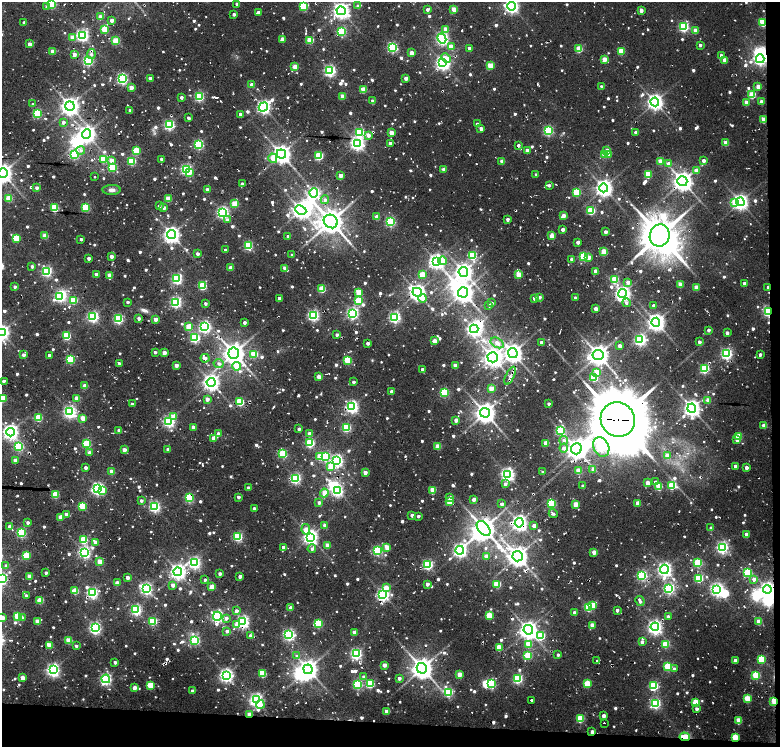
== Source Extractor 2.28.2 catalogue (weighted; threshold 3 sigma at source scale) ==
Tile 12 of 4 x 3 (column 4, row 3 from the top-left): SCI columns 4892-6447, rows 10-1499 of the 6669 x 4479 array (HDU 1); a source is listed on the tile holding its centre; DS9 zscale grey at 2 x 2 block average (1 PNG px = mean of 2 x 2 image px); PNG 782 x 749 px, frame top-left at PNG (2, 2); each listed source drawn as its Kron ellipse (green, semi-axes under 4 px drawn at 4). Shown black and unused: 5% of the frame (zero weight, under 2 of 4 exposures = <1% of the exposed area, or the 3 px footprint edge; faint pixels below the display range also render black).
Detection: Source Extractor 2.28.2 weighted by HDU 2 'WHT'; one run over the whole footprint, this tile lists its part. Background 0.0642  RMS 0.016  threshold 0.0729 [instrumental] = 3 sigma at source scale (4.5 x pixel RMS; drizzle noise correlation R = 1.50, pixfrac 1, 0.0396/0.0396 arcsec/px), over >= 5 px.
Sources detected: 1086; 2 too faint to see at this stretch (2 x 2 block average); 18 inside a brighter object's white glare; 11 cosmic-ray / hot-pixel residue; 1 long thin detection or spike segment (spike, bleed or trail) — neither listed nor drawn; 6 inside a brighter listed object's ellipse — not listed separately; of the other 1048, all 500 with FLUX_AUTO >= 13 (the completeness limit of this list) listed and drawn (548 fainter detections not listed), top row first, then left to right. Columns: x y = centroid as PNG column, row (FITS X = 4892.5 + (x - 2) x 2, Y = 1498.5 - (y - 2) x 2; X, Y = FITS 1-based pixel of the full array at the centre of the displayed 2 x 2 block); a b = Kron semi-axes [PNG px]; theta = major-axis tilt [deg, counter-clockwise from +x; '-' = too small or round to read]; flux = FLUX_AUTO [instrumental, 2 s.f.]
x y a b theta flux
51 3 3 3 - 430
237 4 2 2 - 15
303 6 3 3 - 280
358 6 3 2 - 28
511 6 4 4 - 1500
47 7 3 3 - 18
427 9 2 2 - 15
454 9 3 3 - 84
641 10 3 2 - 39
341 11 4 4 - 2100
258 12 3 3 - 17
234 14 2 2 - 19
100 17 3 2 - 61
112 20 2 2 - 36
24 22 2 2 - 19
763 22 3 3 - 260
684 27 3 3 - 490
105 29 3 3 - 170
446 29 3 3 - 52
341 31 3 3 - 320
695 31 3 2 - 65
82 35 4 3 - 1000
72 37 3 3 - 35
442 38 5 4 - 960
282 39 2 2 - 37
310 40 3 3 - 160
116 41 3 3 - 170
30 44 2 2 - 46
700 45 2 2 - 15
392 47 4 3 - 550
451 47 3 3 - 56
469 48 2 2 - 20
579 49 3 3 - 140
53 51 2 2 - 54
621 51 3 3 - 140
412 53 3 2 - 54
74 54 2 2 - 42
91 54 5 4 - 16
721 55 3 2 - 20
446 58 5 4 - 37
604 59 3 2 - 84
760 59 4 4 - 1100
725 60 3 2 - 50
88 61 4 3 - 620
443 63 4 4 - 1500
490 66 3 3 - 120
295 67 3 3 - 92
330 71 3 3 - 820
150 78 2 2 - 29
406 78 2 2 - 30
122 79 3 3 - 650
252 84 2 2 - 34
602 87 2 2 - 18
758 87 3 2 - 51
131 88 3 2 - 48
363 90 3 3 - 120
752 95 3 3 - 150
343 96 3 2 - 67
181 97 2 2 - 18
199 97 3 3 - 430
373 101 2 2 - 38
655 102 4 4 - 1900
761 102 2 2 - 44
746 103 3 2 - 54
33 104 2 2 - 14
70 106 5 4 - 2500
263 107 5 4 - 1300
130 110 2 2 - 19
37 113 3 3 - 350
240 114 2 2 - 22
189 118 3 2 - 16
764 120 3 3 - 100
63 122 3 3 - 19
477 124 2 2 - 22
169 125 3 3 - 560
481 129 2 2 - 29
548 131 3 3 - 460
359 132 4 3 - 360
636 132 2 2 - 32
391 133 3 3 - 68
87 134 5 4 - 2200
368 135 3 3 - 33
357 143 4 4 - 1400
390 143 2 2 - 19
725 143 3 3 - 69
198 144 3 3 - 430
518 145 2 2 - 15
81 150 4 4 - 16
607 150 3 3 - 36
136 151 3 3 - 180
527 151 3 2 - 41
74 154 3 3 - 440
281 154 5 4 - 3100
604 154 3 3 - 96
608 155 3 3 - 44
319 156 3 3 - 290
273 158 4 4 - 51
103 159 3 3 - 180
161 159 2 2 - 16
111 160 3 3 - 48
132 161 3 3 - 270
502 161 3 2 - 51
660 161 3 3 - 76
703 161 3 2 - 24
669 164 3 3 - 30
112 167 3 3 - 240
186 169 3 3 - 710
444 169 3 2 - 42
696 171 3 3 - 27
3 173 5 5 - 3200
189 173 4 3 - 31
648 174 3 3 - 180
536 175 2 2 - 18
341 176 3 2 - 47
94 177 2 2 - 33
682 181 5 5 - 3400
242 184 2 2 - 13
549 185 3 3 - 13
37 188 3 2 - 22
604 188 4 4 - 2300
207 189 2 2 - 21
111 190 9 5 1 19
577 192 3 3 - 240
314 193 5 4 - 760
9 198 3 3 - 110
168 199 3 2 - 110
325 200 4 4 - 18
734 202 4 3 - 84
740 202 4 4 - 1800
235 204 3 3 - 130
159 206 2 2 - 18
86 207 3 3 - 280
54 208 3 3 - 270
164 208 2 2 - 25
301 210 6 4 -26 2200
591 211 3 3 - 250
222 212 3 3 - 950
563 216 2 2 - 47
377 217 3 2 - 57
508 219 2 2 - 21
227 220 4 3 - 15
331 221 7 6 - 5400
390 222 3 3 - 520
563 230 2 2 - 27
606 232 2 2 - 26
172 234 5 4 - 2000
660 235 11 10 - 10000
45 236 3 2 - 89
288 236 2 2 - 18
552 236 3 3 - 73
16 238 3 3 - 150
81 239 2 2 - 15
578 242 2 2 - 23
248 246 3 3 - 320
225 250 2 2 - 15
604 252 3 3 - 140
198 254 2 2 - 25
292 255 2 2 - 15
111 256 2 2 - 31
472 256 3 3 - 270
584 256 3 3 - 330
589 257 3 3 - 27
89 258 2 2 - 23
572 259 2 2 - 25
436 261 4 4 - 1600
443 261 4 3 - 68
32 266 3 2 - 17
231 268 2 2 - 36
285 268 3 2 - 54
47 271 3 3 - 600
596 271 2 2 - 40
463 272 5 5 - 2300
96 274 2 2 - 33
110 275 3 3 - 52
422 275 3 3 - 120
518 275 3 3 - 110
177 279 3 3 - 590
615 279 3 3 - 170
628 282 3 3 - 33
744 283 2 2 - 26
680 284 3 3 - 82
202 286 3 3 - 250
15 287 2 2 - 17
696 287 3 2 - 71
768 287 3 2 - 13
322 289 3 3 - 160
359 292 3 3 - 130
417 292 5 4 - 2100
463 292 5 5 - 3100
622 293 4 4 - 1800
60 297 4 3 - 480
539 297 3 2 - 24
279 298 2 2 - 21
422 298 4 4 - 49
534 298 3 3 - 20
575 298 2 2 - 19
73 300 3 3 - 220
358 301 3 3 - 160
128 302 2 2 - 14
176 302 3 3 - 690
205 303 2 2 - 15
492 303 2 2 - 14
626 303 4 3 - 13
489 305 3 2 - 14
654 306 2 2 - 21
596 309 3 3 - 49
768 311 3 2 - 650
352 313 4 3 - 930
313 315 3 3 - 790
93 317 3 3 - 720
395 317 3 3 - 750
139 318 2 2 - 25
118 319 3 3 - 480
156 319 2 2 - 45
656 322 4 4 - 2400
244 323 2 2 - 20
189 327 3 3 - 140
205 327 4 3 - 820
474 329 4 4 - 1400
709 330 2 2 - 19
2 332 4 4 - 1700
727 333 2 2 - 32
337 335 3 2 - 15
66 336 3 3 - 260
195 338 3 3 - 420
640 340 3 3 - 840
434 341 3 3 - 57
541 342 2 2 - 17
699 342 2 2 - 19
368 343 2 2 - 23
497 343 7 4 -30 36
620 346 3 2 - 30
155 352 2 2 - 15
164 353 3 2 - 41
234 353 5 5 - 3900
513 353 5 4 - 2900
254 354 3 3 - 190
726 354 4 3 - 760
24 355 3 3 - 21
49 355 2 2 - 14
598 355 5 5 - 3700
760 355 2 2 - 17
493 357 5 5 - 2800
205 358 4 3 - 21
70 359 3 3 - 310
348 360 3 3 - 200
119 363 2 2 - 17
219 364 5 4 - 18
176 365 3 2 - 40
237 366 4 3 - 110
455 366 3 3 - 49
422 369 2 2 - 19
704 369 3 3 - 420
596 372 3 3 - 84
510 376 10 3 65 17
319 377 3 3 - 72
594 378 3 3 - 180
4 381 2 2 - 18
211 382 4 4 - 2100
353 382 2 2 - 18
85 386 2 2 - 48
491 389 3 3 - 82
392 392 2 2 - 32
444 392 3 3 - 320
2 398 3 3 - 200
77 398 2 2 - 53
207 399 2 2 - 38
708 400 3 2 - 54
240 402 3 3 - 260
132 404 2 2 - 19
549 404 2 2 - 14
352 407 4 4 - 1000
692 408 4 4 - 2300
70 412 4 4 - 1000
485 413 5 5 - 3700
174 417 4 3 - 46
39 418 3 3 - 200
83 418 3 3 - 69
456 420 3 2 - 39
618 420 17 16 - 26000
169 421 3 3 - 810
764 425 3 3 - 62
193 427 2 2 - 32
346 427 3 3 - 360
299 429 2 2 - 18
119 430 2 2 - 30
560 430 4 3 - 390
10 432 4 4 - 1800
218 434 4 3 - 29
309 434 3 2 - 34
738 437 3 3 - 150
213 438 3 2 - 36
564 440 4 4 - 19
737 440 3 3 - 20
310 443 3 3 - 370
546 443 3 2 - 70
87 444 3 3 - 320
19 446 3 3 - 390
438 446 3 3 - 80
601 447 10 7 -63 440
564 448 4 4 - 21
168 449 2 2 - 25
576 449 6 5 - 3800
124 450 3 2 - 44
89 453 3 3 - 28
283 454 3 3 - 300
667 455 3 3 - 47
325 456 3 3 - 330
320 457 3 3 - 100
15 460 3 2 - 44
337 460 4 4 - 960
735 466 3 2 - 30
331 467 4 3 - 98
86 468 2 2 - 23
746 468 3 2 - 28
593 470 4 3 - 18
578 471 3 3 - 81
111 472 3 2 - 50
365 472 3 2 - 35
543 472 2 2 - 15
507 474 4 4 - 1200
295 478 4 3 - 610
655 482 3 3 - 14
647 483 3 2 - 52
505 484 3 3 - 15
672 485 3 3 - 250
583 486 2 2 - 17
659 487 3 3 - 160
248 488 2 2 - 21
98 489 4 4 - 990
102 490 4 3 - 51
432 490 3 3 - 82
338 491 3 3 - 710
324 493 4 3 - 60
55 495 3 3 - 160
238 497 2 2 - 19
450 497 3 3 - 18
189 498 3 3 - 390
474 499 3 2 - 33
141 501 2 2 - 16
449 502 3 3 - 140
319 503 3 3 - 16
551 503 3 3 - 340
638 503 3 2 - 51
502 504 2 2 - 20
576 504 3 3 - 81
83 506 3 3 - 200
155 507 3 3 - 710
254 508 2 2 - 13
66 514 3 3 - 14
553 514 4 3 - 13
412 515 3 2 - 19
418 516 2 2 - 13
60 517 3 2 - 49
28 522 3 3 - 16
519 523 5 4 - 1800
325 525 3 3 - 25
534 526 2 2 - 34
10 527 2 2 - 33
484 528 8 5 -49 4600
711 528 3 3 - 22
306 529 5 4 - 50
21 533 3 3 - 420
746 534 3 2 - 46
238 537 3 3 - 410
310 537 4 4 - 1600
84 540 3 3 - 220
95 542 3 3 - 35
327 545 3 3 - 60
283 547 3 3 - 21
387 547 4 3 - 50
722 547 4 3 - 880
312 549 4 3 - 15
460 550 4 4 - 1200
377 551 3 3 - 450
84 552 4 3 - 950
594 552 3 3 - 52
26 556 3 3 - 190
486 556 3 3 - 48
518 556 5 5 - 3400
100 562 3 3 - 75
194 563 4 4 - 860
698 563 3 3 - 280
428 565 3 3 - 530
6 566 3 2 - 30
664 569 4 4 - 1500
178 572 4 4 - 1800
46 573 2 2 - 15
747 573 3 3 - 230
220 574 2 2 - 21
642 575 3 3 - 560
29 576 3 2 - 54
240 576 2 2 - 24
127 577 2 2 - 27
699 578 3 3 - 290
2 579 3 3 - 770
754 579 3 3 - 21
205 580 2 2 - 13
117 583 3 2 - 39
427 584 2 2 - 29
497 584 3 3 - 190
173 585 3 3 - 28
212 587 3 2 - 65
146 588 4 3 - 960
386 588 3 3 - 60
669 588 4 3 - 750
717 589 4 4 - 1200
767 590 4 4 - 1600
75 591 3 3 - 120
92 593 3 3 - 740
383 594 4 4 - 1100
26 596 2 2 - 17
40 600 3 3 - 110
640 601 5 3 - 15
593 605 4 3 - 88
588 607 3 3 - 280
290 608 3 2 - 37
136 610 4 3 - 530
617 610 2 2 - 19
236 611 3 3 - 21
574 612 2 2 - 20
18 616 3 3 - 180
217 616 4 4 - 740
489 616 3 3 - 140
668 617 3 2 - 14
2 618 3 3 - 72
22 618 3 3 - 26
226 618 3 3 - 22
38 621 3 3 - 71
153 621 3 3 - 300
243 622 4 4 - 1000
759 622 3 3 - 78
318 624 3 3 - 320
237 625 3 3 - 50
592 625 3 2 - 38
655 627 4 4 - 1500
95 628 4 3 - 870
528 630 5 4 - 2600
227 631 3 2 - 20
354 632 3 2 - 47
289 635 4 4 - 850
251 636 3 3 - 24
541 636 3 3 - 260
69 640 3 3 - 120
195 640 3 3 - 360
642 642 3 2 - 17
528 644 3 3 - 140
665 644 3 3 - 140
49 645 3 3 - 91
76 646 3 2 - 14
499 647 3 3 - 110
356 654 3 3 - 810
528 655 3 3 - 180
558 655 3 3 - 13
297 656 4 4 - 16
761 659 3 3 - 200
597 660 2 2 - 18
735 660 3 2 - 21
115 662 2 2 - 16
384 665 3 2 - 47
668 666 3 3 - 270
422 668 5 5 - 4200
308 669 5 4 - 3100
674 669 3 3 - 14
53 670 4 4 - 1200
263 674 3 3 - 120
459 674 3 2 - 71
226 675 4 4 - 1300
756 675 3 3 - 250
363 677 3 3 - 14
23 678 3 3 - 60
399 678 2 2 - 21
106 679 4 3 - 810
518 679 3 3 - 500
358 684 3 3 - 430
370 684 3 3 - 280
492 684 3 3 - 280
587 684 3 3 - 160
150 685 3 3 - 130
654 686 3 3 - 360
134 688 3 2 - 44
192 691 2 2 - 18
448 692 3 3 - 400
747 699 3 3 - 150
256 700 4 4 - 1300
532 700 2 2 - 20
774 701 4 2 - 220
695 702 3 3 - 120
655 703 4 3 - 630
260 705 4 4 - 32
697 709 3 3 - 17
386 711 3 2 - 45
250 714 3 2 - 64
604 716 3 2 - 28
580 719 3 3 - 200
739 721 3 3 - 110
604 723 2 2 - 17
592 732 2 2 - 20
685 737 5 3 - 190
735 737 3 3 - 160
Overlapping masked pixels (flux is a lower limit): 30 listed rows (the first 20) at x y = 763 22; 760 59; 764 120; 169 125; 103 159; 682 181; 172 234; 285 268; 768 287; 768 311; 474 329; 510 376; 240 402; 618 420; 189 498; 519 523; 484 528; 26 556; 127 577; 767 590
Isophote crosses this tile's border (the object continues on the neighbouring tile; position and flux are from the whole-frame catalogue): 7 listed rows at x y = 51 3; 511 6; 3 173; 2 332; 2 398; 2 579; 2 618